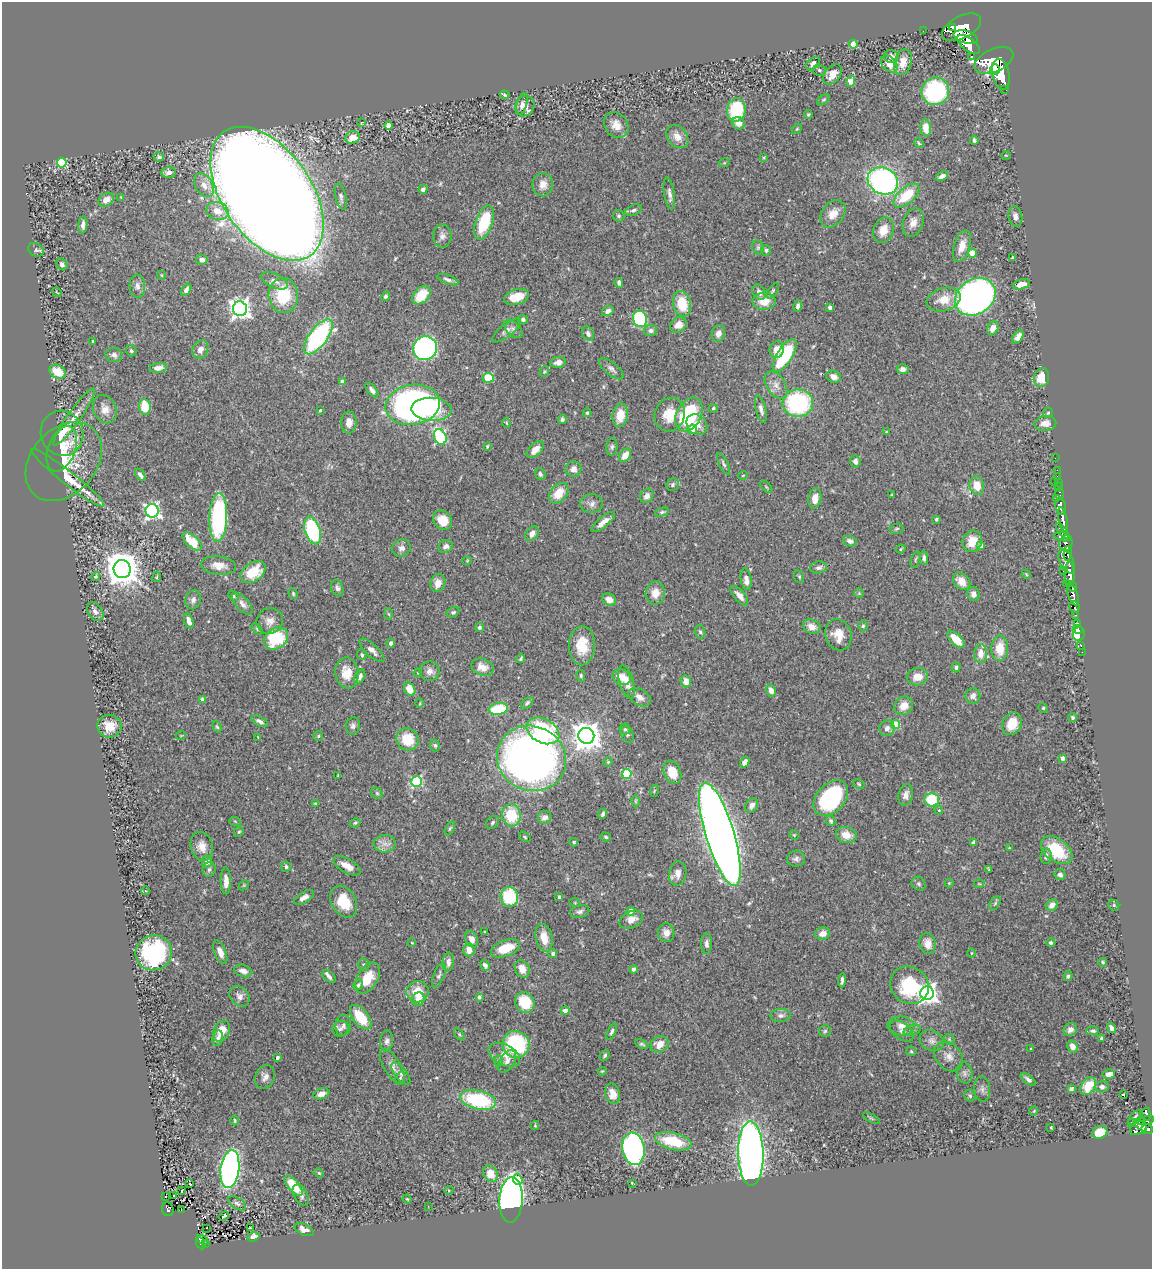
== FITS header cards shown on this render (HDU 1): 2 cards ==
NAXIS1  =                 1150
NAXIS2  =                 1267

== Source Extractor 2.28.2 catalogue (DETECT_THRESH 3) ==
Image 1150 x 1267 px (HDU 1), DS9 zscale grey, 1 PNG px = 1 image px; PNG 1154 x 1271 px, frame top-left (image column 1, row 1267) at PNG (2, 2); each listed source drawn as its Kron ellipse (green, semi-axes under 4 px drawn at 4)
Background 0.586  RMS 0.029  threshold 0.0856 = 3 sigma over >= 5 px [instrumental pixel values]
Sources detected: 481; all 481 listed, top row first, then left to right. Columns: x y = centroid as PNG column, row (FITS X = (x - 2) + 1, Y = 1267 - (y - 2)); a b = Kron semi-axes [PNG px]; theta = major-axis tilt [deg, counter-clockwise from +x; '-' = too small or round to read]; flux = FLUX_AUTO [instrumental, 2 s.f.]
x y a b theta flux
952 27 4 3 - 370
961 27 21 11 27 4400
923 31 2 2 - 7
966 37 12 6 -15 2600
853 44 4 4 - 47
968 44 13 6 -38 2500
891 56 7 6 - 7.9
972 56 3 3 - 81
994 61 21 11 24 5600
903 62 13 8 76 22
813 64 8 5 44 7.1
889 64 10 6 -45 21
995 69 5 5 - 1200
819 70 7 6 - 4
833 74 12 7 51 18
1001 74 16 8 -78 4400
850 81 6 4 69 27
1005 89 3 3 - 77
935 91 14 13 - 220
505 95 5 3 - 2.7
823 100 7 4 35 3
522 104 11 5 72 8.2
525 106 10 9 - 14
736 110 12 9 83 100
808 114 4 3 - 2.6
362 123 4 3 - 1.8
738 123 7 5 -39 15
388 125 4 4 - 22
616 125 14 11 -53 20
926 128 8 5 -85 23
797 129 6 4 45 2
352 137 8 6 15 23
677 137 13 9 -50 17
974 140 4 3 - 3.9
919 143 5 4 - 2.2
1006 155 5 3 - 1.4
159 157 5 4 - 3.6
764 157 3 3 - 1.8
62 163 5 5 - 150
724 163 5 3 - 2
169 172 7 5 3 7.4
942 176 7 4 28 8.4
883 181 16 13 -26 450
204 185 13 8 -61 17
543 185 11 10 - 17
423 189 4 4 - 7
669 193 16 5 -81 9.2
267 194 75 44 -55 12000
906 196 16 8 41 62
121 197 3 3 - 1.5
341 197 13 5 -77 6.1
106 200 8 6 34 13
633 210 8 5 24 5.4
217 211 11 9 -15 23
833 214 15 11 52 21
619 216 6 5 - 3.3
1015 216 10 6 -78 8.5
484 222 18 8 71 93
913 222 15 10 72 15
83 225 8 4 86 9.3
883 230 13 10 69 26
442 236 11 9 -89 10
962 246 16 8 72 20
758 247 7 5 -69 3.9
36 250 8 6 -28 5.1
766 250 5 5 - 3.8
972 253 4 4 - 32
1013 257 3 3 - 2
202 260 6 5 - 9
62 264 6 5 - 5.5
161 275 4 3 - 1.4
448 280 11 4 -20 6.5
275 281 14 7 -25 11
619 283 5 4 - 5.2
1021 284 9 5 15 16
137 286 12 8 -87 9.4
186 290 7 4 58 7.9
773 291 9 4 53 3.6
57 292 5 2 - 1.1
759 292 8 6 -62 9.5
283 295 17 15 -86 84
422 295 11 7 45 39
385 296 5 4 - 3.8
517 297 13 7 17 36
975 297 21 17 34 1000
944 300 17 11 16 33
764 301 11 8 -2 28
682 304 13 9 -78 54
798 306 6 4 79 4.9
830 307 4 3 - 6.6
240 309 7 7 - 1200
608 311 6 4 31 8.5
523 319 5 4 - 4.2
640 319 8 7 - 170
678 325 9 7 34 19
993 328 7 5 65 12
513 329 11 6 -45 7.7
507 330 18 6 38 11
650 331 7 5 7 6.5
718 333 8 6 75 12
588 334 7 5 -61 7.2
318 337 21 9 53 280
1018 337 7 4 54 12
93 341 3 2 - 1.7
425 348 12 11 - 530
200 349 10 7 64 11
777 349 8 7 - 20
131 351 6 5 - 3.8
114 355 8 7 - 8.3
785 355 19 7 58 160
558 362 8 5 10 14
158 368 9 5 6 12
611 369 15 6 -39 7.5
903 369 6 5 - 7.3
544 371 5 4 - 2.5
57 372 8 6 -30 40
834 377 7 6 - 9.8
488 378 5 5 - 87
1041 378 9 7 75 37
342 382 4 4 - 21
776 385 15 9 -57 15
372 390 8 4 -50 6.9
798 403 15 14 - 220
413 405 27 20 10 770
145 407 8 6 -84 47
713 408 5 4 - 2.5
105 409 15 11 -66 18
432 409 20 11 -3 77
761 409 14 5 -77 9.2
320 410 4 3 - 2.3
587 413 4 3 - 2.9
1048 413 5 5 - 2.6
689 414 18 12 63 170
620 415 12 7 81 35
670 415 17 15 68 41
74 417 34 6 55 23
562 419 4 3 - 4
349 422 11 7 -89 14
506 423 5 3 - 1.6
1045 423 11 7 6 17
697 425 11 9 -45 17
692 429 5 4 - 24
886 432 3 2 - 1.9
62 433 23 21 -69 54
440 437 8 6 -66 220
487 446 4 3 - 2.1
612 447 8 5 88 4.9
62 449 23 13 69 32
535 449 11 6 44 17
625 455 7 5 56 21
1055 458 2 2 - 7.8
855 461 6 5 - 8.4
64 462 44 32 48 85
724 464 11 4 -64 4.8
573 469 8 7 - 9.9
1057 470 2 2 - 8.7
540 474 6 5 - 4
140 475 7 4 -53 5.9
743 475 5 3 - 1.5
1057 476 2 2 - 11
68 478 46 6 -38 52
1054 481 3 2 - 55
1058 483 3 2 - 19
673 485 6 6 - 4.4
977 485 9 7 -79 29
766 487 7 3 -45 2.2
1059 487 3 2 - 26
559 493 12 8 49 32
892 494 3 2 - 1.7
1059 494 6 3 90 52
647 496 7 6 - 10
815 498 10 6 82 18
1056 499 3 2 - 11
592 504 11 9 1 10
1061 506 8 5 -78 1600
152 511 7 6 - 520
662 512 7 4 15 3.4
218 518 24 9 88 310
936 519 3 3 - 3.4
1063 519 12 4 -80 1300
443 520 10 8 -48 32
603 522 14 5 40 13
897 529 7 5 5 3.9
313 530 14 7 -73 210
1062 531 9 4 -54 490
532 534 8 6 51 13
1063 537 8 3 -10 410
192 541 12 6 -44 49
850 541 7 5 -20 6
972 541 11 9 64 32
1066 543 8 6 74 580
446 546 7 6 - 7.8
981 546 4 3 - 8.9
401 548 9 8 - 8.9
901 549 5 4 - 2.2
1068 553 7 3 86 420
924 558 7 4 -88 5.4
915 559 8 2 69 2.5
467 561 5 3 - 1.5
1067 561 13 6 -65 1400
219 566 18 9 -7 20
819 568 9 6 9 6
122 569 9 8 - 4200
1063 571 2 2 - 6
253 572 14 9 34 57
1026 574 5 4 - 1.9
1070 574 12 5 -89 2700
96 576 4 4 - 2.7
157 577 5 2 - 2.1
799 577 6 5 - 2.7
746 579 11 5 -81 15
962 581 10 7 -46 21
438 583 9 7 73 17
1066 583 3 3 - 110
1072 586 5 3 - 290
337 588 8 6 -68 6.2
655 593 11 9 86 23
859 593 5 5 - 2.6
293 594 6 4 -65 2.6
974 594 7 6 - 11
1073 595 11 5 -71 1100
233 596 6 4 -44 2.5
739 596 12 5 -49 12
609 599 7 6 - 17
193 600 9 8 - 7.3
242 604 13 6 -48 9.3
1074 607 6 5 - 350
95 611 10 7 -56 7.9
453 612 6 4 26 3.7
389 614 6 4 -86 2.2
1076 615 4 3 - 110
189 621 7 4 -74 12
270 621 13 12 - 17
1078 624 4 3 - 42
863 626 5 4 - 2.6
479 627 4 4 - 4.3
812 627 9 7 -21 16
257 629 6 4 -47 2.8
1078 629 5 4 - 85
700 632 7 5 -72 3.9
1079 634 7 6 - 88
838 635 16 13 -72 30
276 638 13 10 35 110
956 639 11 5 -45 38
391 643 4 4 - 7.7
1081 645 3 2 - 12
582 646 19 13 88 51
1000 648 13 8 87 37
372 650 16 6 -43 12
1082 652 2 2 - 3.4
981 654 9 6 -90 20
362 655 5 4 - 3.3
521 658 5 3 - 2.9
482 667 11 8 -21 19
956 667 5 4 - 4.9
430 671 10 10 - 11
347 673 15 11 -81 31
418 673 4 4 - 1.9
360 676 7 5 65 7.3
581 676 6 4 -77 3
622 677 9 7 -30 26
917 677 11 8 12 23
686 681 6 5 - 16
627 682 17 7 -73 21
410 689 7 5 -61 35
771 690 6 4 -69 14
973 696 8 7 - 8.2
639 697 12 8 -30 13
202 699 4 3 - 7.3
420 703 4 3 - 1.6
527 703 7 4 40 4.4
904 706 10 8 44 21
1043 708 5 4 - 2.3
498 709 9 6 9 83
1073 717 4 4 - 3.8
260 721 9 4 -28 6.3
1012 724 12 9 64 32
895 725 4 4 - 64
109 726 12 11 - 31
353 726 9 7 81 7.1
217 727 6 4 -70 2.8
887 728 8 7 - 8.9
625 729 5 5 - 3.6
543 731 17 12 -29 200
627 734 9 6 -65 4.8
181 735 5 3 - 1.4
318 736 5 5 - 2.8
586 736 8 8 - 2600
258 737 4 4 - 1.6
407 739 11 11 - 51
435 745 6 5 - 4.1
531 758 35 32 -26 1400
1062 758 4 4 - 9
608 762 5 4 - 2.1
745 762 5 4 - 9.1
672 772 12 8 -69 37
627 774 5 4 - 110
338 776 3 2 - 2.1
417 781 5 5 - 220
859 784 6 4 -28 2.5
654 791 6 4 72 2.2
377 793 6 5 - 3.1
906 795 11 7 76 12
831 798 20 14 47 190
931 799 7 7 - 76
635 801 6 4 -90 2.6
315 804 4 4 - 1.7
752 805 8 6 58 11
939 810 4 3 - 1.7
603 814 5 3 - 4.2
511 815 11 9 -82 67
545 817 7 6 - 9.4
235 821 6 3 -20 2.1
831 821 5 4 - 3.6
492 822 7 5 46 3.9
355 823 6 4 29 2.6
450 828 7 4 63 2.8
239 832 5 4 - 2.5
720 834 54 14 -73 4800
794 835 5 4 - 2.2
846 835 10 8 -17 23
525 837 6 3 -37 2.1
606 837 5 4 - 2.6
574 842 4 4 - 2.9
973 843 4 3 - 7.4
385 844 11 8 3 13
202 846 15 11 -75 19
1009 848 4 4 - 1.7
1057 850 18 11 -37 88
1046 856 7 5 84 7.5
796 859 9 8 - 7.1
207 861 6 5 - 12
347 866 15 7 -29 19
286 867 5 5 - 4.2
209 869 7 6 - 5.5
989 869 3 3 - 2.2
678 873 12 8 81 14
1060 874 5 5 - 8.2
226 881 13 5 -89 15
949 883 4 4 - 1.8
919 884 7 6 - 4.6
979 884 5 3 - 1.8
244 885 6 4 44 2.3
146 891 4 3 - 1.2
304 897 11 5 32 11
509 897 10 8 -79 110
559 897 3 3 - 2.6
344 902 17 12 -60 46
575 903 5 3 - 1.5
995 903 7 5 54 3.5
1052 905 6 5 - 13
1114 905 6 5 - 2.6
631 911 4 4 - 31
580 912 9 6 13 5.9
631 920 12 8 26 17
485 932 3 2 - 1.8
666 933 9 8 - 14
823 934 7 6 - 15
544 938 14 8 -76 30
472 939 8 6 -64 12
1051 942 4 4 - 4
412 943 4 2 - 1.2
706 944 10 5 -89 6.9
928 944 11 8 -80 16
505 948 15 8 20 48
469 950 6 5 - 15
220 952 12 6 -68 15
154 953 18 17 - 240
553 953 4 4 - 5.8
971 953 5 3 - 1.7
448 962 9 5 85 9.2
1103 962 4 3 - 2.7
364 965 6 5 - 3
485 965 6 4 -64 8.6
522 969 9 7 -63 23
633 969 4 4 - 4.1
243 971 9 6 -18 13
439 975 13 5 68 5.8
1068 976 5 4 - 4
329 977 8 5 -40 6.9
368 978 17 10 59 41
842 980 7 3 86 5.2
358 985 5 4 - 3.9
910 985 20 18 -41 120
417 992 11 10 - 44
927 993 7 6 - 1100
240 996 11 9 -46 10
479 997 4 3 - 3.5
418 999 7 6 - 17
525 1003 11 9 -58 68
565 1010 4 4 - 16
781 1015 10 6 2 7.1
361 1017 14 7 -52 56
343 1025 10 8 84 8.1
901 1026 13 9 -8 16
1111 1028 5 4 - 7.3
341 1029 8 7 - 6.9
912 1030 9 5 20 6.4
1070 1030 7 6 - 8.2
221 1031 11 7 64 29
825 1031 6 6 - 3.6
902 1031 13 8 -38 12
1093 1031 6 4 3 4.6
612 1032 8 4 64 4.6
459 1034 7 3 -54 2.5
218 1038 8 5 78 6.9
1101 1038 3 3 - 3
949 1039 6 5 - 3.3
387 1041 10 6 84 7.1
932 1041 12 10 -29 12
516 1044 13 13 - 180
642 1044 7 4 -26 3.5
660 1044 9 8 - 20
1072 1047 6 5 - 15
1031 1049 4 3 - 1.8
911 1051 5 5 - 2.7
504 1055 17 10 -29 22
605 1055 6 4 47 4
949 1056 16 12 -47 19
277 1057 3 3 - 6.3
498 1061 6 4 -90 2.7
507 1061 12 7 57 9.8
392 1067 20 8 -60 14
602 1071 4 3 - 1.7
965 1073 10 8 -81 8.2
401 1074 13 6 -51 6.8
1109 1074 6 4 12 9.1
265 1077 12 9 68 11
400 1078 7 4 72 2.9
1028 1079 9 4 -39 5.8
1088 1086 10 6 55 36
1102 1087 7 5 13 4.6
982 1089 12 8 -85 8.5
1071 1089 4 4 - 4.7
321 1094 8 5 20 13
613 1094 10 7 -76 18
1124 1095 3 3 - 39
970 1096 6 5 - 4.3
478 1100 18 9 -13 160
1034 1111 4 3 - 1.4
1146 1114 6 4 -83 190
1135 1117 8 4 52 3.5
871 1118 9 3 -29 2.4
235 1120 5 2 - 2
1146 1121 8 4 17 350
1131 1122 2 2 - 5.7
535 1125 4 4 - 1.8
1141 1125 8 4 -39 380
1051 1127 3 2 - 1.5
1138 1128 9 6 31 360
1147 1129 6 5 - 410
1100 1132 8 6 19 46
673 1141 19 8 -13 73
633 1149 16 11 -80 640
751 1154 32 12 -89 1400
230 1169 19 9 82 650
319 1173 5 4 - 2.1
491 1174 9 6 -60 30
518 1180 5 4 - 35
632 1183 4 2 - 1.8
190 1184 3 3 - 34
293 1186 12 5 -51 56
449 1190 5 3 - 1.7
182 1191 3 2 - 2.1
174 1195 3 2 - 3
301 1195 11 7 -60 7.7
165 1196 3 2 - 3.3
407 1199 4 3 - 1.8
511 1200 23 11 87 1100
237 1203 10 5 -34 5.5
428 1206 3 2 - 3.7
168 1209 7 6 - 110
181 1209 3 2 - 2
224 1216 5 3 - 41
206 1228 3 2 - 5.7
250 1228 3 2 - 1.1
304 1230 10 5 -25 13
253 1237 6 4 21 8.5
202 1240 6 2 -30 30
201 1243 6 4 -66 80
206 1243 3 2 - 7